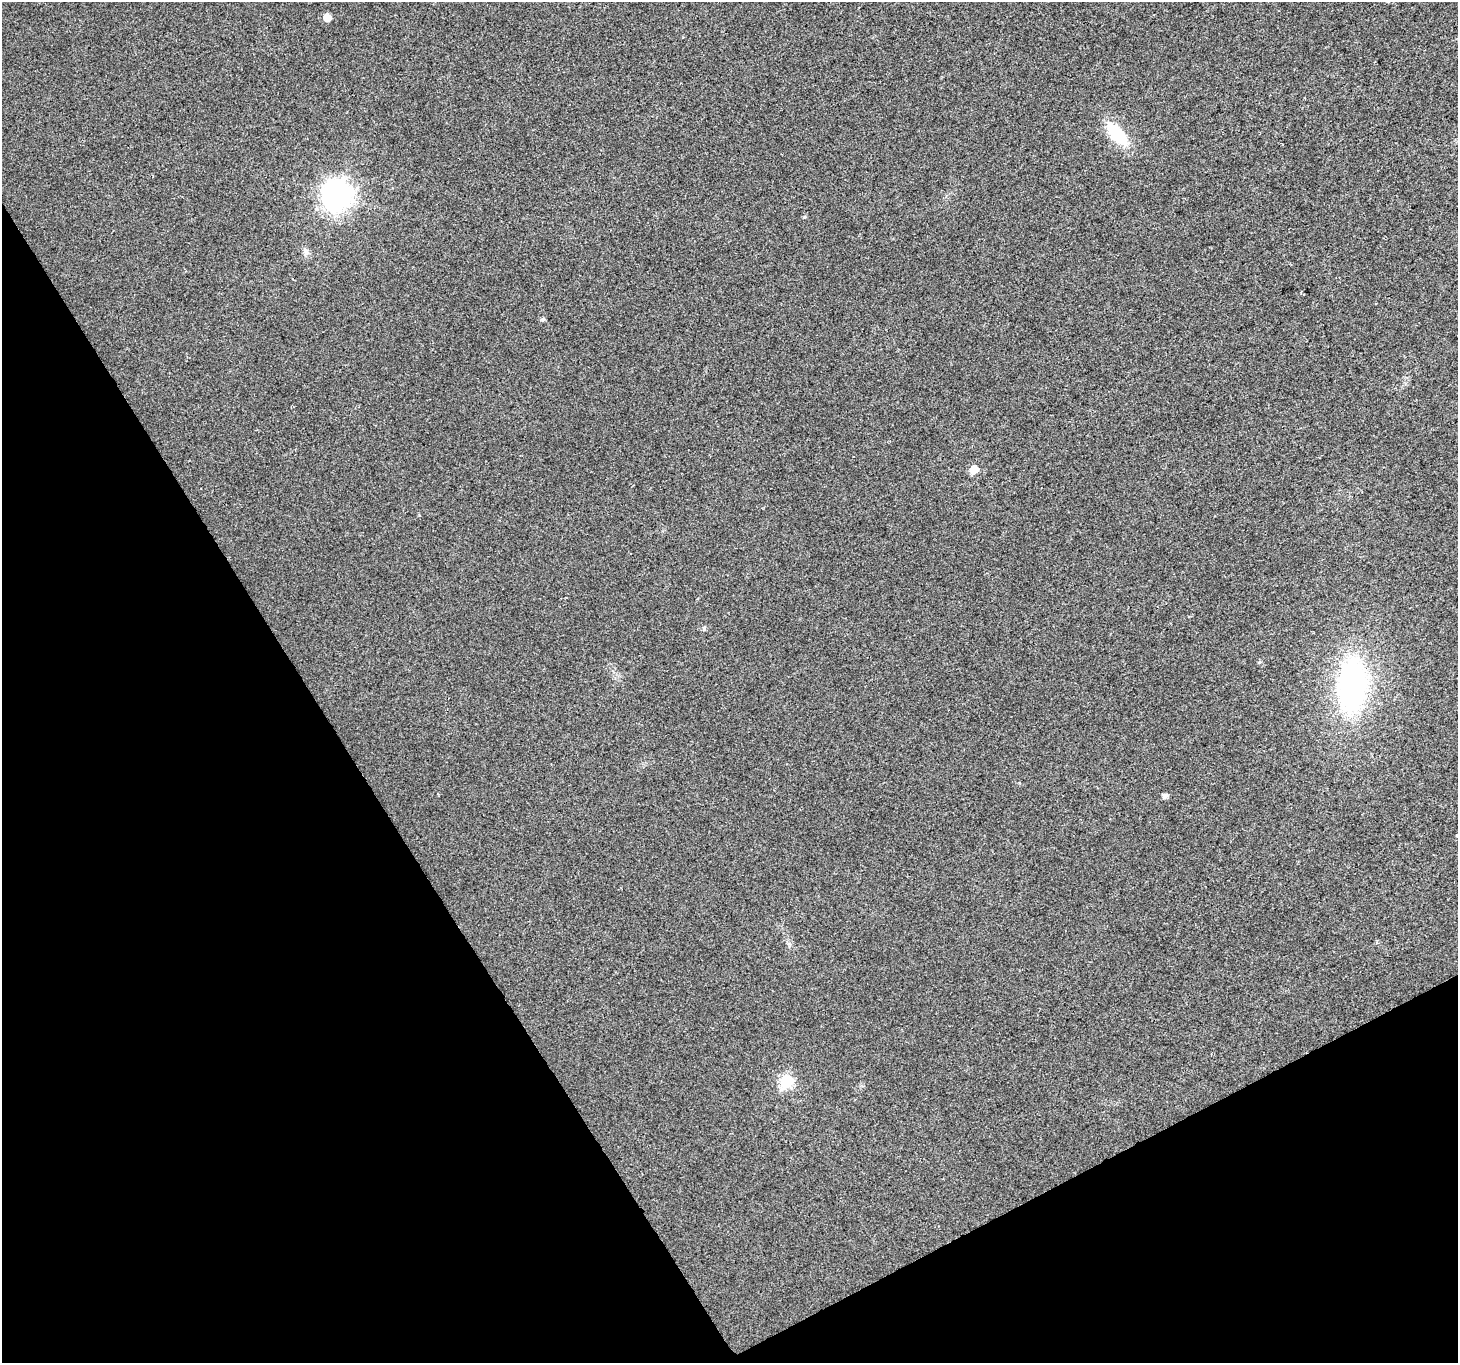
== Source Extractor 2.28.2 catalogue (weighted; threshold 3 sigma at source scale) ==
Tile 14 of 4 x 4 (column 2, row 4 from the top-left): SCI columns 1460-2915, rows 169-1529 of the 5826 x 5719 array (HDU 1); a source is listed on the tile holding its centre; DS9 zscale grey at full resolution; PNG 1460 x 1365 px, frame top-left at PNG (2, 2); no overlay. Shown black and unused: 29% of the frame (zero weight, under 2 of 3 exposures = <1% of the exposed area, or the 3 px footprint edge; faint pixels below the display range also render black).
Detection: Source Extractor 2.28.2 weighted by HDU 2 'WHT'; one run over the whole footprint, this tile lists its part. Background 0.00812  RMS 0.0055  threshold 0.0249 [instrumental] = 3 sigma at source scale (4.5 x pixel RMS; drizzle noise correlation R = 1.50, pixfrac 1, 0.0396/0.0396 arcsec/px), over >= 5 px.
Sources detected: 12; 1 inside a brighter object's white glare — not listed; the other 11 listed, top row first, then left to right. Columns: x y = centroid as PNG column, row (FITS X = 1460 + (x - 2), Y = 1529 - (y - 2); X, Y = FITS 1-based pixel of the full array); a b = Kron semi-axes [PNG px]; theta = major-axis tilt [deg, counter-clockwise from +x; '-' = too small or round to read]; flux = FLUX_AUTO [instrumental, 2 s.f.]
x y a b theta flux
327 17 6 6 - 6.8
1117 134 30 14 -47 22
338 196 11 9 47 490
804 217 5 3 - 0.58
306 252 9 6 -50 1.9
543 319 5 5 - 1
974 469 6 6 - 9.1
1352 686 46 25 87 120
1165 796 5 5 - 2.3
1457 835 3 2 - 0.64
786 1081 7 6 - 51
Isophote crosses this tile's border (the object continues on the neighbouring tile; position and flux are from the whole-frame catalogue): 1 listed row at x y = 1457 835
Unlisted compact peaks at least as high as the median listed source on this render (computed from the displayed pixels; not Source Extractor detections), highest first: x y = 704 629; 419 515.